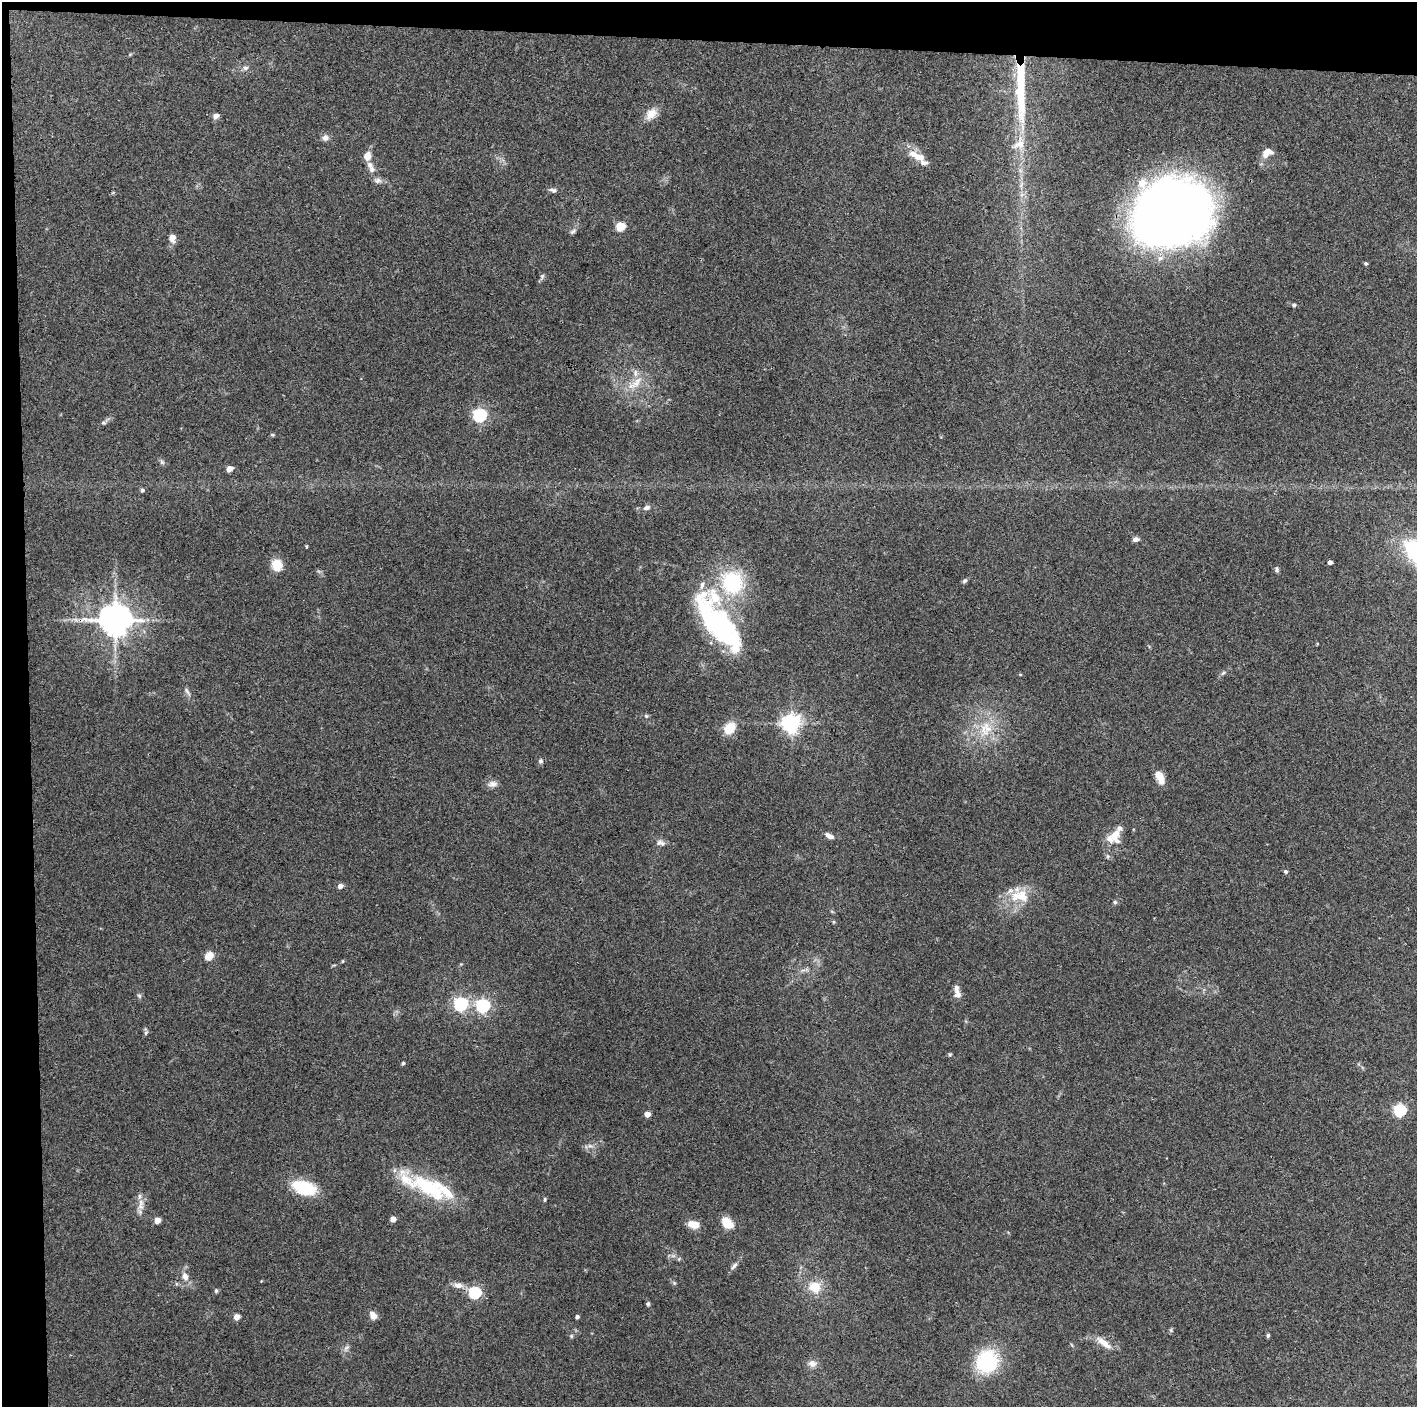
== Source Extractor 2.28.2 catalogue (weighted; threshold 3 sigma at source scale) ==
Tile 1 of 3 x 3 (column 1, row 1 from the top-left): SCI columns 1-1415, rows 2813-4217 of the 4246 x 4219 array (HDU 1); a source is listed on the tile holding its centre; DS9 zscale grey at full resolution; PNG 1419 x 1409 px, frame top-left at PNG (2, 2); no overlay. Shown black and unused: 5% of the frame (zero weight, under 3 of 4 exposures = <1% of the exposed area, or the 3 px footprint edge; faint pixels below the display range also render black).
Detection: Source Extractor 2.28.2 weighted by HDU 2 'WHT'; one run over the whole footprint, this tile lists its part. Background 0.16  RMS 0.0072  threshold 0.0322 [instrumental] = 3 sigma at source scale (4.5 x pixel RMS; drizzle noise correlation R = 1.50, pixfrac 1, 0.05/0.05 arcsec/px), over >= 5 px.
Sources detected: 104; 1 inside a brighter object's white glare — not listed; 13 inside a brighter listed object's ellipse — not listed separately; the other 90 listed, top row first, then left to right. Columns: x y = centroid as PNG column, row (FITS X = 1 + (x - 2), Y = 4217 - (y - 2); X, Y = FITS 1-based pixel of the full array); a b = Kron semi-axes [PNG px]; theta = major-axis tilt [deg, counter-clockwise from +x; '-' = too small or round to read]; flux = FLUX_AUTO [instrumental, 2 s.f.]
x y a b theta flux
245 68 8 6 15 2
1021 93 75 12 -89 52
651 114 17 12 43 8
216 116 8 7 - 2.7
325 138 9 8 - 2.9
1267 152 14 10 29 6.2
913 154 15 9 -12 6.4
367 156 9 8 - 6
923 163 14 9 -44 3.7
370 165 9 8 - 3.3
378 180 11 7 -4 2.8
553 190 10 6 -10 2.2
1172 213 67 55 20 590
620 226 5 5 - 30
573 231 10 5 37 1.7
172 238 7 6 - 6.4
1366 263 4 4 - 1.1
542 276 7 5 71 1.5
1294 305 5 4 - 1.1
637 382 19 9 55 9.3
480 415 6 6 - 140
103 423 7 4 -8 1.1
162 462 7 5 -45 1.5
229 469 5 4 - 8
142 490 5 5 - 1.6
647 507 9 6 18 2.5
1135 539 7 5 3 3
306 546 5 3 - 0.68
1330 562 4 4 - 3
277 565 13 12 - 10
1277 569 8 5 -83 1.4
964 581 7 5 32 1.3
732 582 22 20 -72 56
75 619 7 4 -19 1.9
115 620 11 10 - 1200
718 624 70 27 -53 120
1223 673 7 4 44 1.3
1020 674 5 3 - 0.63
187 691 13 3 -58 1.8
646 716 5 5 - 1
791 723 7 6 - 360
730 728 13 10 46 14
986 729 22 17 76 20
541 761 7 7 - 1.6
1160 778 16 8 -67 7.8
493 784 13 8 9 3.8
1115 834 18 11 43 7.9
831 837 10 6 3 2.5
660 843 13 7 -10 3.3
1285 871 4 4 - 1.5
340 886 5 4 - 4.1
1020 896 29 17 0 20
1115 902 5 5 - 1.2
833 922 5 3 - 0.64
209 956 10 8 37 6.7
343 961 5 3 - 0.57
958 994 10 9 - 3.3
139 996 6 5 - 1.3
461 1004 6 6 - 140
483 1006 6 6 - 130
146 1033 6 4 60 1.2
950 1054 5 4 - 1
403 1063 5 4 - 1.1
1400 1110 6 5 - 98
647 1114 5 4 - 5.6
428 1187 53 22 -29 50
304 1188 23 12 -17 37
139 1196 9 4 82 1.9
545 1199 6 4 84 0.93
140 1206 9 8 - 3.6
393 1219 5 4 - 5.2
157 1220 5 5 - 5.3
727 1223 13 9 -40 12
694 1224 11 7 -11 9
734 1266 13 5 49 2.5
185 1276 12 9 -70 5.2
674 1283 6 5 - 1.1
458 1285 14 7 -2 4.7
815 1287 15 14 - 13
216 1291 6 5 - 1.1
474 1293 6 6 - 79
648 1304 5 5 - 1.2
373 1315 10 7 -58 4.6
577 1316 4 3 - 1.6
237 1317 5 5 - 5.5
1268 1335 5 4 - 1.3
1104 1343 23 8 -39 8.1
346 1348 10 5 36 2
987 1361 25 22 65 47
812 1363 10 9 - 4.3
Overlapping masked pixels (flux is a lower limit): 2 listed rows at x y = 1172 213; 115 620